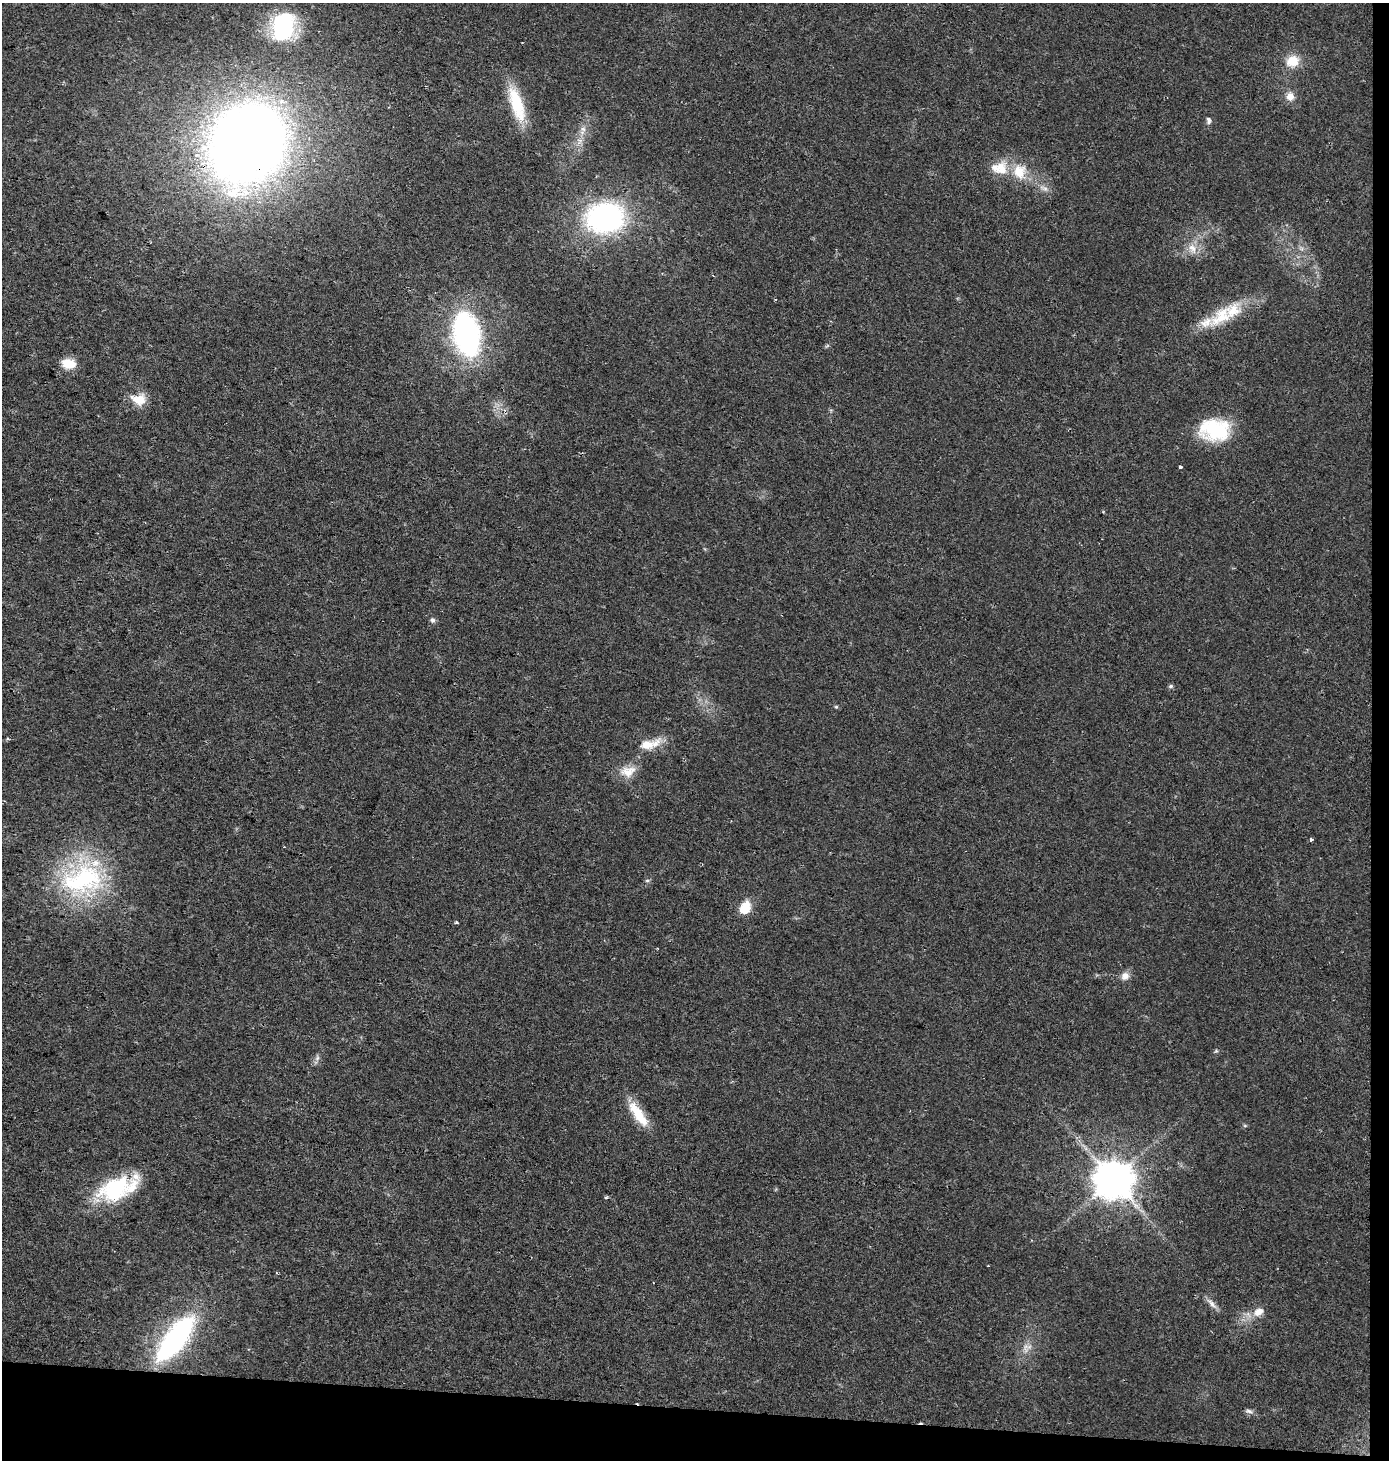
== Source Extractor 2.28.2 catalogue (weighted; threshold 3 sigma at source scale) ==
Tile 9 of 3 x 3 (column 3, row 3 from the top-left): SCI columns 3012-4398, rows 1-1458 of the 4626 x 4380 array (HDU 1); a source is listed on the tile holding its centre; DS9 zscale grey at full resolution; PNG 1391 x 1462 px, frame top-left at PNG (2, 3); no overlay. Shown black and unused: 5% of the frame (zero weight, under 2 of 3 exposures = <1% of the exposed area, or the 3 px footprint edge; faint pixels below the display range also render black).
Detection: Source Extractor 2.28.2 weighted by HDU 2 'WHT'; one run over the whole footprint, this tile lists its part. Background 0.0439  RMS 0.0058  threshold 0.0263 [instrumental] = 3 sigma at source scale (4.5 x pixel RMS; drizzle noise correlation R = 1.50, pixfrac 1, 0.0396/0.0396 arcsec/px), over >= 5 px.
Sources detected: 45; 3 cosmic-ray / hot-pixel residue — not listed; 2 inside a brighter listed object's ellipse — not listed separately; the other 40 listed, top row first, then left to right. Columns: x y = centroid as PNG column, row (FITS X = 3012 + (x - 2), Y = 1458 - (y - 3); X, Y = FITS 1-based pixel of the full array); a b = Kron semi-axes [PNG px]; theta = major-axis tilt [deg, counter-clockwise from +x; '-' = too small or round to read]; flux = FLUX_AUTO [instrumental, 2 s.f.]
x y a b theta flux
283 26 27 21 78 66
1293 61 13 12 - 12
1290 96 11 11 - 4.7
517 104 45 14 -72 25
1208 120 10 6 -83 1.7
583 129 8 6 -3 2.3
246 144 59 51 56 790
1000 168 25 18 -6 13
1019 171 20 18 -87 14
1044 188 15 4 -20 2.6
605 218 32 25 6 130
1192 248 14 9 -49 5.5
1221 316 41 20 44 22
467 334 36 21 -78 140
68 364 18 12 -8 8.9
139 399 19 14 -10 10
1215 430 33 23 -3 41
1180 467 4 3 - 1.7
432 620 7 6 - 1.8
1171 686 6 5 - 1.1
836 707 5 5 - 0.68
647 744 19 12 3 10
628 771 23 14 10 8.7
1311 839 4 3 - 1.3
83 880 61 39 12 86
647 880 6 4 1 0.86
745 908 14 10 65 12
456 922 4 3 - 0.7
1125 976 10 9 - 4
317 1058 8 5 46 1.6
638 1114 37 11 -55 17
1245 1126 6 4 -19 0.7
1113 1179 11 10 - 1700
117 1188 48 24 21 49
606 1198 5 3 - 0.65
1212 1304 20 6 -47 3.4
1258 1312 15 11 28 6.1
175 1338 39 14 52 150
1026 1348 15 4 -87 2.8
1249 1411 11 5 -7 1.7
Overlapping masked pixels (flux is a lower limit): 1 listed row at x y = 246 144